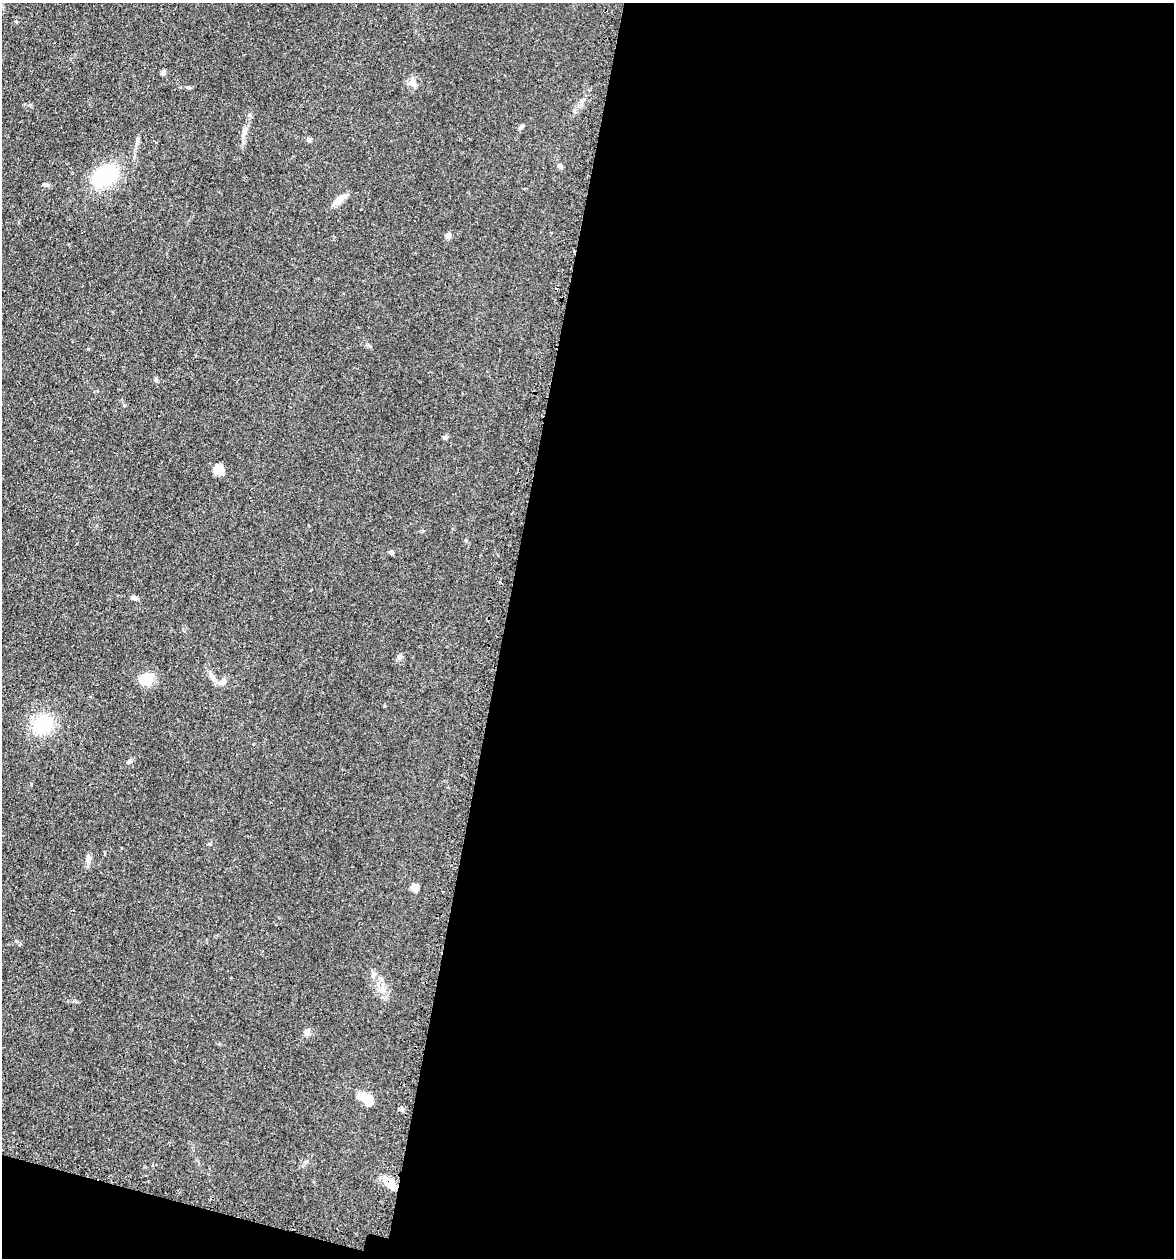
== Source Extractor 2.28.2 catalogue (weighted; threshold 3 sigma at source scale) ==
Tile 16 of 4 x 4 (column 4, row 4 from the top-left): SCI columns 3782-4953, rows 24-1279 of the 5097 x 5069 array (HDU 1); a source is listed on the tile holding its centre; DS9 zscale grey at full resolution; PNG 1176 x 1260 px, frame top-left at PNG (2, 3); no overlay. Shown black and unused: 59% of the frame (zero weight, under 2 of 3 exposures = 3% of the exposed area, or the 3 px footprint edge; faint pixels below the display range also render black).
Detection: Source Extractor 2.28.2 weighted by HDU 2 'WHT'; one run over the whole footprint, this tile lists its part. Background 0.0402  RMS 0.0056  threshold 0.025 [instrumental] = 3 sigma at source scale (4.5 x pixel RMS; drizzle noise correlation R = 1.50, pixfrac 1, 0.05/0.05 arcsec/px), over >= 5 px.
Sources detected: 28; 1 inside a brighter object's white glare — not listed; the other 27 listed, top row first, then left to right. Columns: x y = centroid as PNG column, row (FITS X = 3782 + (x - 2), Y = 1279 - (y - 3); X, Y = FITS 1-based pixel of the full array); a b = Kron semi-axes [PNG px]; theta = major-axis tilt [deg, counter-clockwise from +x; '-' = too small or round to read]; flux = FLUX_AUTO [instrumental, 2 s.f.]
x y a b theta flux
163 72 6 5 - 1.4
412 84 9 7 -16 2.5
188 87 6 4 18 0.68
521 127 8 4 45 0.87
245 130 10 6 70 2
138 140 8 4 82 1.2
309 140 6 5 - 1.3
560 166 7 5 -17 1.1
103 176 23 15 31 38
45 185 7 5 11 0.99
339 200 13 7 44 6.6
551 233 3 3 - 0.5
448 236 6 5 - 2.4
445 437 5 5 - 0.97
218 470 12 10 -43 5.2
391 552 5 5 - 1.5
134 598 7 5 -9 1.6
212 676 17 6 -61 2.9
146 679 9 8 - 18
223 682 9 7 55 3.2
43 724 22 19 45 22
129 762 7 4 63 1
88 859 13 6 88 2.2
414 888 11 8 -6 2.4
362 1096 18 10 -7 7.5
402 1110 6 5 - 1.2
393 1186 23 8 -51 8.4
Overlapping masked pixels (flux is a lower limit): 1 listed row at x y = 393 1186
Unlisted compact peaks at least as high as the median listed source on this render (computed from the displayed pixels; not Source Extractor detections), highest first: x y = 384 706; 156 380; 210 844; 124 405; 466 540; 399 658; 306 1034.